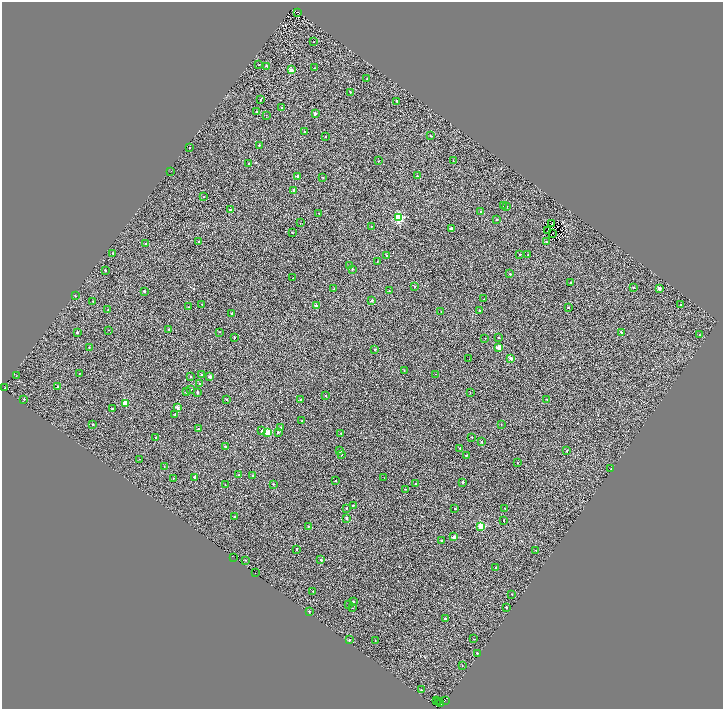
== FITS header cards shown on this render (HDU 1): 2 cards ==
NAXIS1  =                 1442
NAXIS2  =                 1414

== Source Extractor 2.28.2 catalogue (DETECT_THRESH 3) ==
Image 1442 x 1414 px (HDU 1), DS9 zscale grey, zoomed out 1/2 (1 PNG px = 2 x 2 image px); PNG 725 x 711 px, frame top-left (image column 2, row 1414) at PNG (2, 2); each listed source drawn as its Kron ellipse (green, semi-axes under 4 px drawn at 4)
Background 0.115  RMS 1.4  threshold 4.16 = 3 sigma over >= 5 px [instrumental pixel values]
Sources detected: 233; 52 cannot appear on this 1/2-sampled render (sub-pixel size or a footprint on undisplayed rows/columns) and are neither listed nor drawn; the other 181 listed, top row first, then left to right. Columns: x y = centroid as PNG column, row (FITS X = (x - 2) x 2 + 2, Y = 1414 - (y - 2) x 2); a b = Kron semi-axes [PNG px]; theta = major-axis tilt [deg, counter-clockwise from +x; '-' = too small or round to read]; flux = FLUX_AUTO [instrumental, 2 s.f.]
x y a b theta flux
298 12 3 1 - 75
314 42 2 1 - 680
259 65 2 2 - 280
266 66 2 2 - 160
315 68 2 2 - 110
291 70 2 2 - 3900
367 79 2 2 - 160
350 92 2 2 - 260
261 99 2 2 - 260
397 101 2 2 - 250
282 108 2 2 - 220
257 112 3 2 - 220
315 114 3 2 - 930
266 115 2 1 - 78
305 132 2 2 - 480
430 135 2 2 - 130
326 137 2 2 - 320
259 145 2 2 - 140
190 148 2 2 - 320
378 161 2 1 - 140
453 161 2 2 - 98
249 163 2 2 - 230
171 171 2 1 - 170
297 176 2 2 - 1300
417 176 2 2 - 180
322 177 2 1 - 160
294 190 2 2 - 890
204 197 2 2 - 140
503 206 2 2 - 110
506 206 2 2 - 670
230 210 2 2 - 450
481 211 2 2 - 220
319 213 2 1 - 210
398 218 3 3 - 23000
497 219 2 2 - 250
300 223 2 1 - 58
552 224 2 1 - 72
371 226 2 2 - 98
451 228 2 2 - 1000
548 231 3 1 - 130
292 232 2 2 - 230
552 233 2 1 - 43
199 242 2 2 - 550
546 242 2 2 - 250
145 244 2 2 - 600
113 253 2 2 - 220
520 254 2 2 - 340
528 255 2 1 - 170
387 256 2 2 - 460
377 262 2 1 - 75
349 266 2 2 - 230
352 269 2 2 - 260
105 270 2 2 - 500
510 274 2 2 - 320
293 278 2 2 - 450
571 282 2 2 - 220
415 286 2 2 - 160
633 287 2 2 - 210
659 288 2 2 - 2600
334 289 2 2 - 220
144 291 2 2 - 650
389 291 2 2 - 210
75 296 2 2 - 210
484 299 2 2 - 170
372 300 2 2 - 730
93 301 2 2 - 200
202 304 2 1 - 330
316 305 2 2 - 1200
680 305 2 2 - 360
189 307 2 2 - 230
568 307 2 2 - 620
108 310 2 2 - 270
479 310 2 2 - 280
441 311 2 1 - 84
231 313 2 1 - 190
169 329 2 2 - 190
109 330 2 1 - 77
77 332 2 2 - 840
220 332 2 1 - 69
621 332 2 2 - 640
699 335 2 2 - 150
234 337 2 2 - 160
499 337 2 2 - 290
485 338 2 1 - 65
89 347 2 2 - 210
499 347 2 2 - 5200
375 350 2 2 - 300
511 358 2 2 - 2400
469 359 2 1 - 130
404 371 2 2 - 120
79 373 3 1 - 490
201 374 2 2 - 270
435 374 2 2 - 370
16 376 2 1 - 76
191 377 2 2 - 190
210 377 2 2 - 2500
200 383 2 2 - 270
58 386 2 2 - 240
4 388 2 1 - 1300
190 390 2 2 - 230
186 392 2 2 - 500
197 392 2 2 - 640
470 392 2 2 - 530
326 395 2 2 - 220
24 399 2 2 - 330
226 399 2 2 - 250
547 399 2 1 - 190
301 400 2 2 - 910
125 403 3 2 - 5600
177 407 2 2 - 1600
112 408 2 2 - 240
175 414 2 2 - 340
301 421 2 2 - 250
93 424 2 2 - 250
501 424 2 1 - 130
281 427 2 2 - 240
198 429 2 2 - 170
262 430 2 2 - 610
267 432 3 3 - 6800
278 432 2 2 - 390
341 433 2 2 - 240
155 437 2 2 - 230
472 437 2 2 - 260
482 441 2 2 - 250
225 447 2 2 - 260
460 448 2 2 - 260
340 451 2 2 - 820
567 451 2 2 - 280
341 454 2 2 - 270
466 455 2 2 - 200
140 459 2 2 - 140
517 462 2 1 - 970
164 467 2 1 - 380
611 468 2 2 - 97
239 475 2 2 - 240
253 475 2 2 - 510
194 477 2 2 - 380
173 478 2 2 - 110
384 478 2 1 - 61
335 480 2 2 - 180
463 482 2 2 - 800
416 483 2 2 - 150
273 484 2 2 - 180
225 485 2 1 - 61
405 489 2 1 - 170
353 505 2 2 - 300
346 508 2 2 - 250
505 508 2 1 - 160
455 509 2 2 - 230
235 516 2 2 - 690
346 518 2 2 - 1300
504 520 2 2 - 200
308 526 2 2 - 190
481 526 3 3 - 10000
454 537 2 2 - 2600
441 541 2 2 - 520
296 549 2 2 - 370
536 550 2 2 - 1200
234 557 2 1 - 770
245 560 2 1 - 130
321 560 2 2 - 760
495 568 2 2 - 200
255 573 2 1 - 230
313 591 2 2 - 180
512 594 2 2 - 76
353 601 2 2 - 310
349 604 2 2 - 230
506 607 2 2 - 380
352 608 3 1 - 110
309 611 2 2 - 330
445 619 2 2 - 440
473 639 2 1 - 70
349 640 2 2 - 230
375 641 2 2 - 200
477 653 2 2 - 280
462 665 2 1 - 140
421 690 2 2 - 170
437 700 3 1 - 50
445 700 3 2 - 350
439 702 2 1 - 180
441 703 2 1 - 160
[52 sub-pixel or undisplayed-footprint detections neither listed nor drawn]